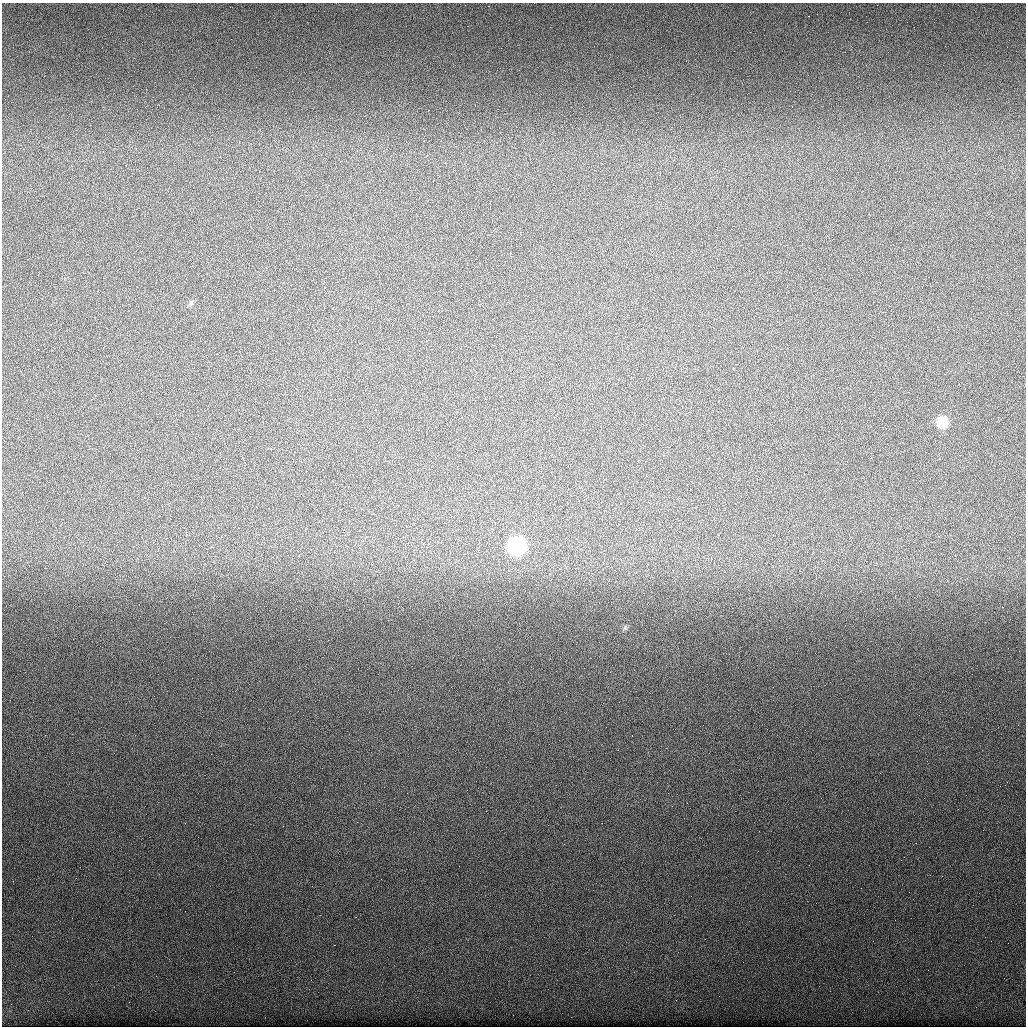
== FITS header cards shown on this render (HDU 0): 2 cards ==
NAXIS1  =                 1024
NAXIS2  =                 1024

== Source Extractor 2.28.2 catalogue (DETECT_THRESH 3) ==
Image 1024 x 1024 px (HDU 0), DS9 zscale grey, 1 PNG px = 1 image px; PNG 1028 x 1028 px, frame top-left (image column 1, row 1024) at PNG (2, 3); no overlay
Background 1000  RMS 49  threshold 146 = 3 sigma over >= 5 px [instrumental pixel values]
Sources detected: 5; all 5 listed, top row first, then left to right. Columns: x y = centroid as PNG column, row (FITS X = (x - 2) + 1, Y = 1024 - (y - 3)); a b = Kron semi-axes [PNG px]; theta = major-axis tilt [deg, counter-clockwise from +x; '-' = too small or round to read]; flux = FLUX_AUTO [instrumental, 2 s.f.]
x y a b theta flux
191 303 9 5 64 7200
942 422 11 9 67 83000
516 546 10 10 - 480000
625 628 7 5 43 6400
156 976 2 2 - 1300